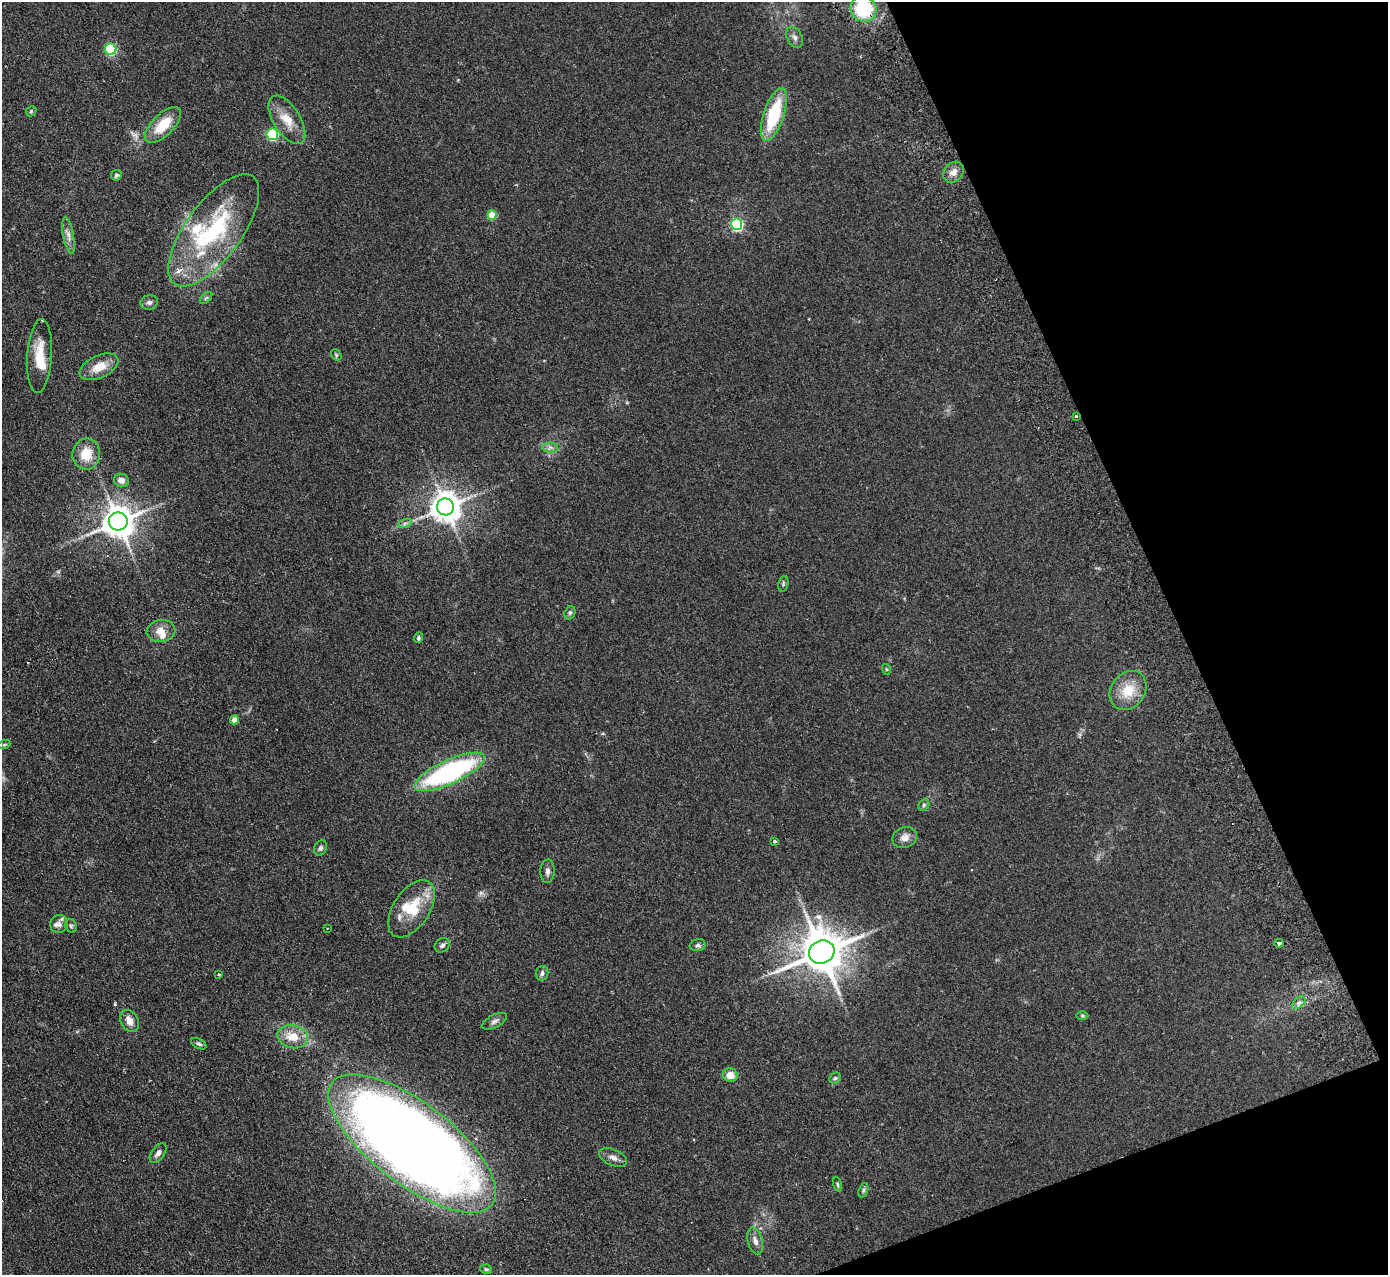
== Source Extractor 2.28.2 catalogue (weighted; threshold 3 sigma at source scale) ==
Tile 12 of 4 x 4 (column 4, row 3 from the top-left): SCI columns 4216-5601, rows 1455-2727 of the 5655 x 5585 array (HDU 1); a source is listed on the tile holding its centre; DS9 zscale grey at full resolution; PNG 1390 x 1277 px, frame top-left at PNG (2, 2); each listed source drawn as its Kron ellipse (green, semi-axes under 4 px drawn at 4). Shown black and unused: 19% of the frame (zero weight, under 2 of 3 exposures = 3% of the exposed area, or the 3 px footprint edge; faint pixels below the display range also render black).
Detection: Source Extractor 2.28.2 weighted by HDU 2 'WHT'; one run over the whole footprint, this tile lists its part. Background 0.145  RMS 0.01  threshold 0.0452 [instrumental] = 3 sigma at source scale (4.5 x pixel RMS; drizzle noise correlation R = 1.50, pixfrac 1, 0.05/0.05 arcsec/px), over >= 5 px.
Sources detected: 76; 2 cosmic-ray / hot-pixel residue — neither listed nor drawn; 9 inside a brighter listed object's ellipse — not listed separately; the other 65 listed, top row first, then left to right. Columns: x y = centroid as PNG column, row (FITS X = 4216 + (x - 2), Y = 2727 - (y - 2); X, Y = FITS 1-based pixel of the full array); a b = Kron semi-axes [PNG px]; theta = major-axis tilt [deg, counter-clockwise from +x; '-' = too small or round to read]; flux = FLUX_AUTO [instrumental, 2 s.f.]
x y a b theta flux
863 9 13 12 - 59
795 37 11 7 -64 3.9
111 49 5 5 - 86
31 111 6 4 46 1.3
774 115 28 10 72 58
287 120 27 13 -58 18
163 125 23 11 45 25
272 134 6 6 - 85
953 172 11 9 49 6.6
116 175 5 5 - 2
492 215 5 4 - 19
737 224 6 5 - 130
214 230 66 28 54 110
68 235 19 5 -79 5.6
206 298 7 4 44 1.6
149 302 9 7 13 3
336 355 6 5 - 1.4
39 356 37 12 86 25
99 367 21 11 24 16
1076 416 3 3 - 3.5
550 447 7 5 1 2.7
86 454 15 13 82 20
121 480 7 6 - 6.3
445 507 8 8 - 1500
118 522 9 9 - 1800
405 523 7 4 19 2.2
783 584 8 5 73 1.7
570 613 7 5 70 1.9
161 631 14 11 9 11
418 638 5 4 - 1.7
886 669 5 3 - 1
1128 690 21 17 53 23
234 720 4 4 - 10
4 745 6 4 19 1.3
450 772 38 12 25 180
924 805 6 5 - 1.8
905 837 12 10 22 6.7
775 842 3 3 - 6.3
321 848 8 6 66 2.7
548 871 12 7 87 3.8
411 909 32 18 57 34
59 924 9 8 - 4.6
71 926 7 5 -64 1.8
327 928 3 2 - 1.1
1279 943 4 4 - 8.1
442 945 8 6 34 3
698 945 8 6 15 2.3
822 952 13 11 28 3600
542 973 7 6 - 2.6
219 975 3 3 - 1.5
1299 1003 8 5 44 2.9
1082 1016 6 4 -1 1.3
130 1021 12 8 -58 8.3
494 1021 14 6 26 3.5
293 1037 15 11 -14 17
199 1044 8 4 -28 2
730 1075 7 7 - 11
835 1078 6 5 - 1.5
412 1143 101 40 -37 1900
158 1153 11 6 54 4.4
613 1157 15 8 -23 5.1
837 1184 7 3 -71 1.3
863 1190 7 4 71 1.8
755 1241 14 7 -74 5.5
486 1269 6 4 -13 1.4
Overlapping masked pixels (flux is a lower limit): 2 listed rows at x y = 863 9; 1076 416
Isophote crosses this tile's border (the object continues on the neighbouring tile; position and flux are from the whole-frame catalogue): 1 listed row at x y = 863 9